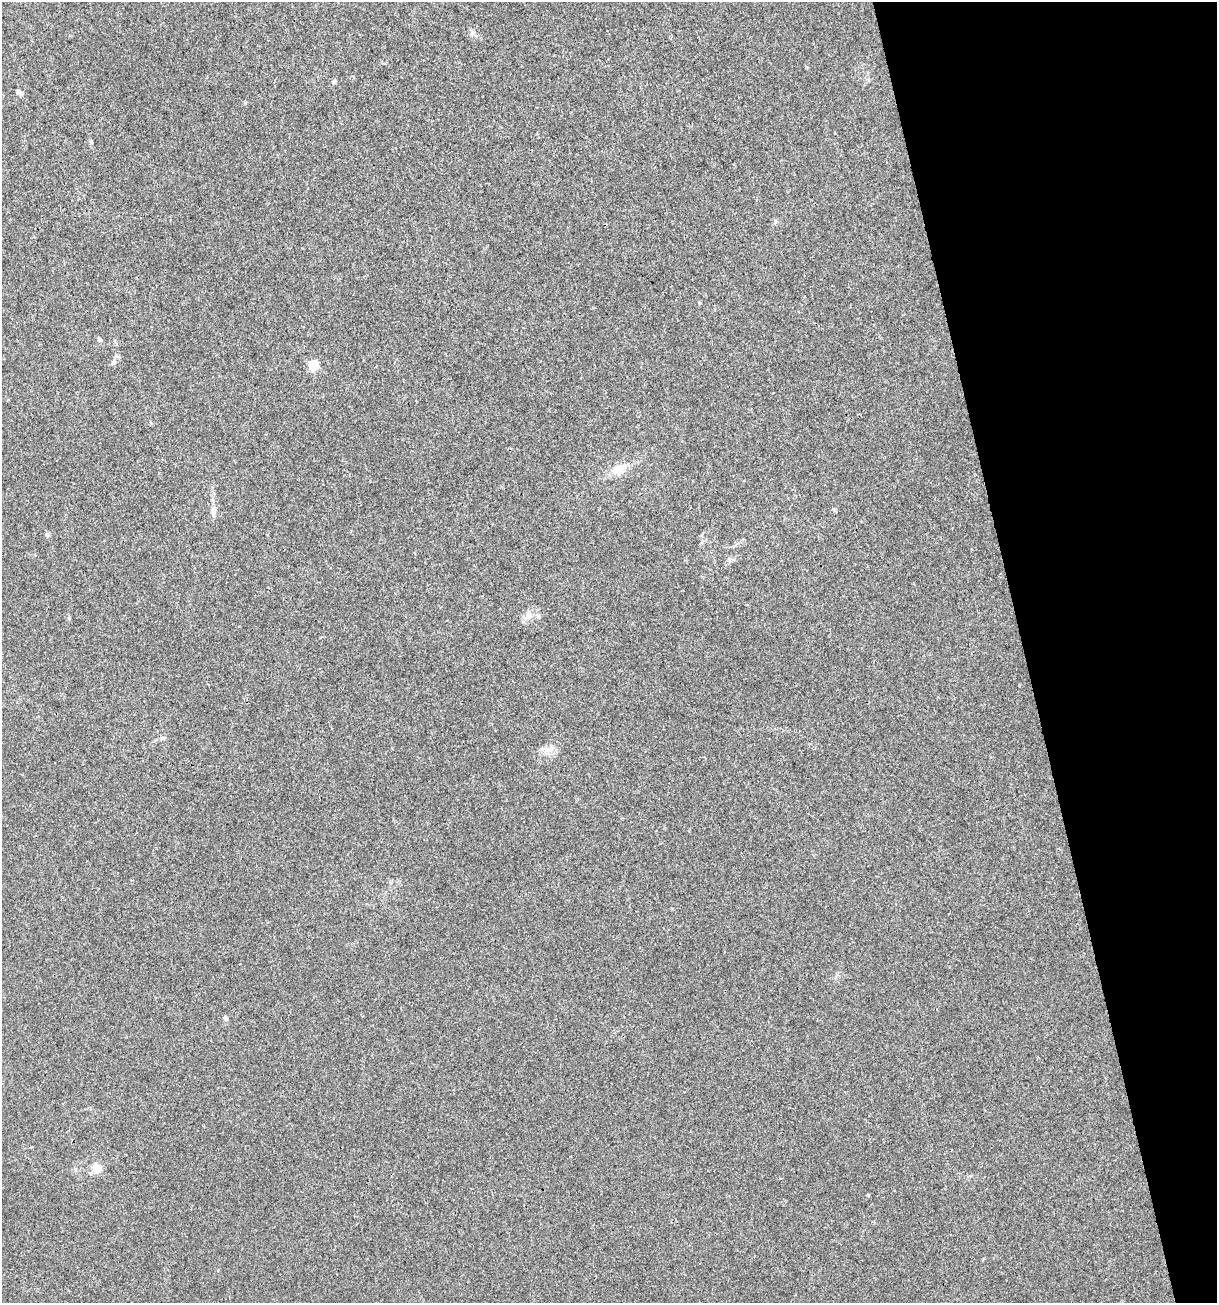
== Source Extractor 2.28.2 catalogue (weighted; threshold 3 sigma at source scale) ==
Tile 12 of 4 x 4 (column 4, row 3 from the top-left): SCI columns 3747-4961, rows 1302-2602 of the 5012 x 5207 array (HDU 1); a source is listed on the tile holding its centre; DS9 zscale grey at full resolution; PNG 1219 x 1305 px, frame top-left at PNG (2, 2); no overlay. Shown black and unused: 16% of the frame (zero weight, under 3 of 4 exposures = <1% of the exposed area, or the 3 px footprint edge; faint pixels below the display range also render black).
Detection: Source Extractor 2.28.2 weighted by HDU 2 'WHT'; one run over the whole footprint, this tile lists its part. Background 0.00294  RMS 0.0027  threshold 0.0121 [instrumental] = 3 sigma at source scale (4.5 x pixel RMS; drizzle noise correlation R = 1.50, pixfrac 1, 0.0396/0.0396 arcsec/px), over >= 5 px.
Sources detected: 12; all 12 listed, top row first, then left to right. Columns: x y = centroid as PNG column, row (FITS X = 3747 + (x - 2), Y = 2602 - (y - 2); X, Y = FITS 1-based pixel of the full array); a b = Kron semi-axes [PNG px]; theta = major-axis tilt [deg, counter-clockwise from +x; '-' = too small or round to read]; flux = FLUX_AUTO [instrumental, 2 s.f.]
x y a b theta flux
334 82 6 5 - 0.46
19 92 7 5 -45 0.81
91 142 5 4 - 0.33
99 340 5 5 - 0.48
114 362 7 6 - 0.65
313 365 5 5 - 16
619 469 16 11 26 4
213 511 12 7 88 1.5
47 535 6 4 -19 0.34
529 616 11 7 22 1.6
226 1018 6 5 - 0.48
97 1168 11 10 - 2.7
Unlisted compact peaks at least as high as the median listed source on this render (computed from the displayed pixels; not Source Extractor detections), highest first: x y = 868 1195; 69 618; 163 738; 245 103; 775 221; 834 510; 542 749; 699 303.